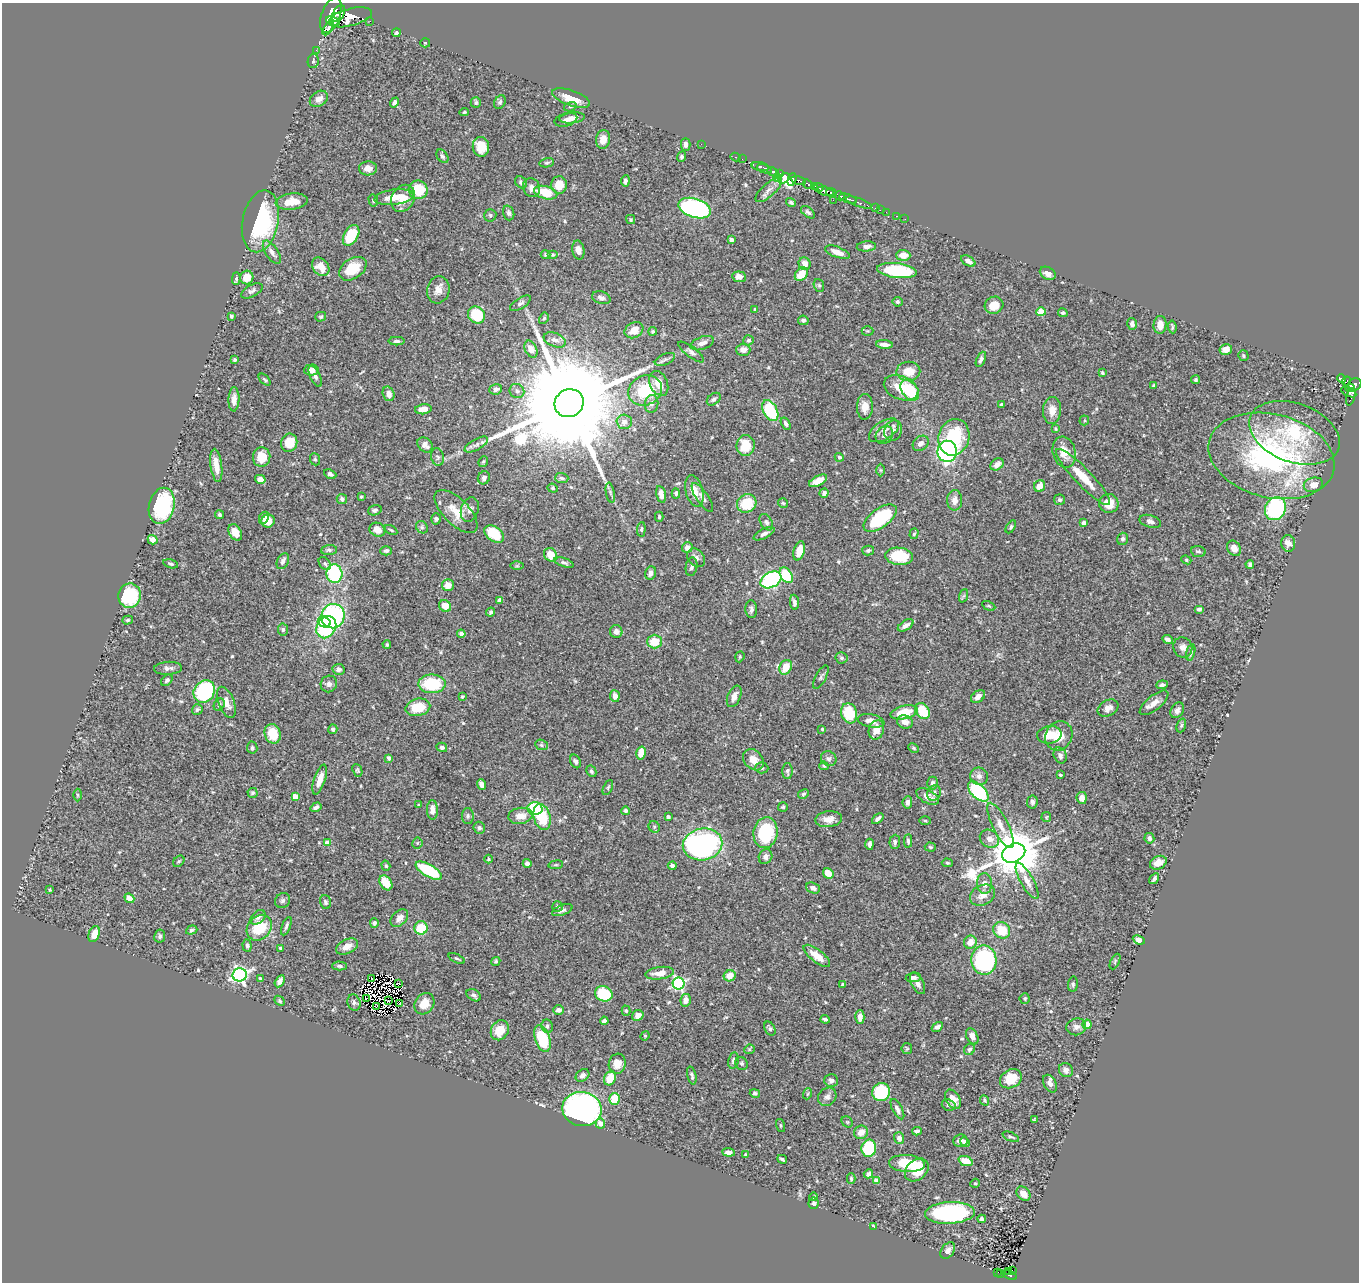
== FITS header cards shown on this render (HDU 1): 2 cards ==
NAXIS1  =                 1357
NAXIS2  =                 1280

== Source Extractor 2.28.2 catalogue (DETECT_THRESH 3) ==
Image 1357 x 1280 px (HDU 1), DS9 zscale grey, 1 PNG px = 1 image px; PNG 1361 x 1284 px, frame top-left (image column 1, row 1280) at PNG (2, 3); each listed source drawn as its Kron ellipse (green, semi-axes under 4 px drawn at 4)
Background 0.5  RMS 0.02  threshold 0.0613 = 3 sigma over >= 5 px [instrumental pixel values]
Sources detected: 560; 5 with non-positive FLUX_AUTO (blend fragments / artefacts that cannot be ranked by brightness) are neither listed nor drawn; of the other 555, the 500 brightest by FLUX_AUTO listed and drawn (55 fainter detections omitted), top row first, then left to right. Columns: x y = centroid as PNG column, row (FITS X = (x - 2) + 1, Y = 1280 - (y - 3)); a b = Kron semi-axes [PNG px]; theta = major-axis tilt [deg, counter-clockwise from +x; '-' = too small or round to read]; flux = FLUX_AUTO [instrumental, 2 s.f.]
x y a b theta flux
339 13 9 5 61 1300
331 15 19 9 71 4300
350 17 22 8 14 2800
333 21 7 4 -24 1000
370 21 2 2 - 4.5
328 28 7 3 57 450
396 33 4 4 - 2.1
425 43 5 4 - 1.6
316 50 2 2 - 6.8
313 61 7 5 79 2.4
571 98 20 7 -19 25
319 99 10 7 35 9.4
395 102 5 4 - 4.6
500 102 7 5 63 3
476 103 5 5 - 2.6
570 107 6 4 16 2.4
464 112 5 4 - 1.7
572 118 13 5 7 7.3
566 120 11 6 16 6.2
603 139 9 7 79 11
686 144 6 5 - 5.2
701 144 2 2 - 7.1
481 147 10 8 -83 21
442 156 7 5 -54 3.6
681 157 5 4 - 2.3
736 157 5 2 - 20
742 159 4 3 - 12
547 163 7 4 10 2.3
760 166 8 3 -11 300
368 168 9 7 3 11
764 169 8 4 -23 710
773 172 6 3 -26 390
780 173 3 2 - 80
777 177 2 2 - 9.7
784 178 6 4 33 250
792 179 6 4 73 230
799 180 7 3 -15 310
625 181 6 4 82 4.6
521 182 6 5 - 3.8
808 184 6 4 -35 250
559 185 9 8 - 23
814 186 4 4 - 130
532 188 10 8 -65 8.1
819 188 5 3 - 170
418 190 9 9 - 44
768 190 16 6 41 8.7
826 191 8 4 -16 1000
546 193 12 6 -16 36
831 193 5 2 - 220
840 196 5 3 - 330
394 197 20 7 7 21
403 198 14 11 59 21
848 199 9 3 -20 470
373 200 6 4 -77 2.4
833 200 2 2 - 6.6
292 202 16 8 7 18
791 202 5 3 - 2.6
859 203 13 3 -20 110
695 208 17 9 -17 260
875 208 2 2 - 12
880 210 2 2 - 5.5
808 212 8 4 -38 3.3
886 212 2 2 - 5.8
509 213 8 5 -71 3.5
490 215 6 6 - 2.5
896 216 3 3 - 11
905 219 2 2 - 3.2
631 220 4 4 - 1.8
260 221 31 18 79 140
351 235 11 7 61 51
731 240 4 4 - 4.6
866 246 10 5 4 6.8
578 250 10 6 -79 10
272 252 13 6 -56 7.5
837 252 13 5 -20 14
545 255 5 4 - 1.7
553 255 5 4 - 1.8
903 255 7 5 -2 15
968 261 8 4 -30 6.7
805 264 6 6 - 10
321 267 10 7 -52 12
353 269 15 10 33 36
897 271 20 7 -6 100
1048 273 8 6 -30 7.2
801 274 8 5 50 26
739 277 7 5 -7 8.9
247 278 7 6 - 20
236 279 6 4 89 2.5
819 285 6 5 - 2.2
438 290 14 11 76 12
252 291 12 6 28 4.3
601 298 9 6 -16 4.7
898 302 5 5 - 3
520 303 12 5 33 4.2
994 305 9 8 - 18
755 309 4 3 - 1.9
1041 312 4 4 - 37
1063 313 5 4 - 2.2
476 315 9 8 - 55
231 316 4 3 - 2.2
321 317 5 5 - 1.9
544 318 6 4 60 2.1
803 320 5 4 - 2.6
1132 324 6 5 - 5.3
1160 325 9 6 86 10
1172 327 6 3 -83 2
634 330 10 7 30 15
653 331 4 3 - 2.3
867 331 6 5 - 2
555 340 11 6 -21 9
748 340 5 5 - 2.9
397 341 8 4 0 3.6
702 343 12 6 20 7.5
884 345 8 4 -4 7.2
531 349 9 6 -65 14
1226 349 6 5 - 9.5
743 350 7 6 - 7.4
691 352 16 5 -37 5.4
1243 355 5 5 - 2.4
665 359 11 5 24 4
981 359 8 4 66 4.1
235 360 4 4 - 2.5
311 370 7 5 2 9.3
908 371 12 9 1 24
1102 373 4 3 - 2
315 376 11 5 -65 4.5
1342 379 5 3 - 86
265 380 7 3 -45 1.9
1195 380 4 3 - 2.2
1347 381 5 3 - 80
659 383 13 9 -66 17
1354 385 7 6 - 320
1154 386 3 3 - 1.9
901 388 18 11 -22 27
1350 388 5 3 - 110
496 389 6 5 - 6.3
645 390 17 14 27 59
910 390 11 7 -52 63
517 391 7 7 - 4.4
1349 392 8 4 -27 250
389 394 7 5 -73 8.8
1351 397 9 4 74 48
234 399 12 5 88 9.6
714 399 8 5 38 3.5
569 403 15 13 33 64000
652 404 9 7 84 5.4
1002 404 3 3 - 2.8
865 407 13 8 88 12
423 409 8 5 6 11
1052 410 13 9 87 14
770 411 11 7 -61 78
1084 420 5 5 - 1.9
624 422 7 7 - 9.2
786 424 6 4 -58 3.2
1055 429 4 3 - 1.8
884 430 17 9 33 11
893 431 10 8 68 7.2
1294 433 47 29 -20 93
884 435 9 8 - 5.5
954 437 18 15 75 87
289 443 9 8 - 30
921 443 9 6 40 5.1
425 445 8 6 -43 7.1
476 445 13 5 29 5.3
746 445 10 9 - 30
947 451 10 9 - 290
1064 452 16 11 -75 19
1271 456 64 42 -13 320
262 457 10 8 84 23
437 457 9 6 -75 3.6
839 457 5 4 - 2.6
315 459 6 5 - 2.3
483 461 6 4 67 2
997 464 7 5 36 9
216 465 17 5 -82 15
881 470 6 4 -89 1.9
330 474 6 4 -25 4.2
1083 477 38 8 -46 32
484 478 6 6 - 5.2
562 478 7 5 -4 3.2
260 479 5 4 - 12
818 481 10 5 27 13
1313 485 10 7 14 11
1040 486 6 5 - 14
553 488 5 4 - 2
694 491 16 8 -76 16
610 493 10 3 -79 2.4
676 493 5 4 - 2.5
824 493 5 4 - 4.4
661 494 8 4 -78 8.9
361 497 4 3 - 1.7
702 497 17 6 -55 6.8
342 499 5 5 - 3.6
955 500 10 7 89 11
1059 500 5 5 - 2.8
747 503 10 9 - 43
783 503 5 5 - 1.9
1109 504 9 9 - 24
162 506 18 12 77 130
470 509 12 8 72 7.8
1275 509 12 10 63 140
375 510 7 5 19 3.1
456 511 27 12 -45 27
220 515 4 4 - 2.4
659 517 5 3 - 2
264 518 6 4 65 10
880 518 19 9 36 90
436 519 5 5 - 2.8
268 521 7 6 - 11
1150 521 11 6 -17 5.7
766 522 9 5 -57 3.5
1083 523 4 3 - 5.2
422 527 6 5 - 2.8
1011 527 7 4 59 2.2
641 529 7 4 86 2.5
377 530 8 6 -26 12
391 530 7 3 -32 1.8
235 532 9 6 -57 14
494 534 11 7 -36 42
764 534 11 5 27 4.7
914 534 5 4 - 1.9
1123 539 6 5 - 4
153 540 5 4 - 8.1
1288 543 8 7 - 11
687 548 5 5 - 7.3
1234 548 8 6 -57 11
329 550 8 5 5 3.3
868 550 6 5 - 3.2
386 551 6 4 0 3.3
799 551 10 5 73 21
1198 551 7 5 -7 3
551 555 7 6 - 19
899 556 14 8 -6 50
696 558 10 7 -49 6.2
1186 560 5 4 - 2
283 561 8 5 64 5.6
564 563 10 4 -18 3.5
171 564 7 4 -13 2.2
325 564 7 5 -51 2.9
1250 564 4 4 - 3.1
517 566 6 4 1 1.6
691 567 9 5 79 4.3
650 573 7 5 70 6
334 574 9 8 - 110
786 575 9 5 -57 57
771 580 11 7 29 210
448 585 6 6 - 14
129 596 12 11 - 78
963 596 7 4 70 2.1
500 600 4 4 - 4.4
794 602 8 4 -86 4.5
445 606 6 5 - 17
989 606 7 4 -26 2
751 609 9 5 -85 4.3
1199 609 5 3 - 4.4
491 612 4 4 - 2.4
333 616 12 11 - 210
128 620 5 4 - 2.3
324 622 6 5 - 32
906 625 9 4 32 6.7
326 627 11 9 58 92
283 630 6 5 - 2.8
616 632 6 6 - 6
461 634 4 4 - 3.8
1168 639 5 4 - 4.3
654 641 7 7 - 27
387 644 4 3 - 1.7
1183 647 10 9 - 7.8
1191 652 8 4 76 2.4
740 657 6 4 70 1.9
841 658 6 5 - 3
786 667 8 6 61 24
168 668 14 6 3 6.7
339 669 6 5 - 4.4
821 677 13 5 62 3.5
167 680 7 4 45 2.9
329 684 8 8 - 5.7
432 684 13 9 1 68
1162 685 6 3 7 3.8
204 691 12 10 55 170
615 696 6 5 - 7.9
734 696 11 6 66 8.4
462 697 3 3 - 1.7
978 697 8 5 37 7.8
226 702 16 8 -68 12
1154 703 17 7 39 11
219 705 6 5 - 2.8
418 707 12 8 13 34
1108 708 11 7 30 8.2
197 710 5 5 - 3.1
1177 710 8 6 58 5.3
922 711 9 6 -54 38
904 712 14 6 12 31
849 713 10 8 -72 46
871 721 13 6 -11 10
905 722 8 6 -21 11
1181 725 7 4 71 2.4
333 729 5 4 - 2.1
822 729 4 4 - 1.8
876 730 10 7 72 16
273 734 10 8 -70 34
1049 735 12 8 8 21
1059 736 15 13 63 20
541 745 6 5 - 2.2
442 747 5 4 - 3.2
252 748 6 5 - 2.5
913 748 5 3 - 1.7
641 753 6 5 - 16
1060 755 8 6 -67 5.3
389 758 4 4 - 5.6
829 758 8 7 - 4
753 760 12 9 -48 15
575 761 7 5 -63 4.2
824 766 5 4 - 1.8
762 768 6 5 - 2.7
357 770 6 4 -68 2.2
591 771 6 4 -62 2.7
787 771 8 5 89 3.6
1060 775 3 2 - 1.6
979 776 9 8 - 6.5
320 780 15 5 72 15
933 783 6 5 - 3.9
481 785 5 4 - 8.6
608 787 8 4 64 2.6
978 791 13 7 -44 120
253 793 5 5 - 2.6
934 793 8 6 67 5.1
803 794 6 4 29 2.4
78 795 6 4 -90 1.8
295 797 4 4 - 23
928 797 12 6 -29 9.4
1082 798 6 5 - 8.7
907 802 6 5 - 5.3
1032 802 6 5 - 3.7
419 805 4 3 - 1.8
316 807 6 4 34 4.4
783 807 5 4 - 1.7
535 808 7 6 - 81
432 810 10 5 -89 8.7
626 811 4 4 - 3.4
468 816 8 6 -90 3
520 816 12 8 8 14
542 817 13 8 -74 58
668 817 3 3 - 2.7
1046 817 5 5 - 1.6
829 819 13 8 7 12
878 819 6 4 43 5
925 821 5 3 - 1.6
1000 825 25 7 -63 16
654 827 6 5 - 2.5
479 828 6 5 - 3.6
765 833 15 12 81 83
1149 838 5 5 - 3.9
989 839 10 8 -34 10
908 841 6 3 -88 2.7
895 842 7 5 86 3.2
327 843 4 4 - 16
417 843 5 5 - 1.8
703 844 20 16 11 370
870 844 5 4 - 4.1
930 847 5 4 - 1.8
1014 853 12 9 24 7900
765 857 8 6 61 5.4
488 859 4 4 - 1.8
179 861 6 4 43 2.1
527 863 4 4 - 4.9
947 863 5 4 - 1.9
1158 863 9 6 26 12
556 865 7 3 8 1.7
386 866 5 4 - 2.3
672 866 4 4 - 4.1
429 871 15 6 -30 72
828 873 6 5 - 17
1154 879 6 3 56 3.1
1027 881 20 6 -61 11
386 883 8 5 -57 23
984 884 10 7 -86 8.3
813 888 7 5 -22 4.9
50 890 4 4 - 1.7
983 895 13 10 26 14
129 898 5 4 - 12
283 901 8 7 - 3.8
325 902 7 5 -74 2.7
557 906 5 5 - 2.7
562 910 11 5 20 3.7
258 917 9 6 40 4.4
399 918 10 7 45 8.9
374 923 4 4 - 3.6
286 926 10 4 69 3.6
259 928 14 11 47 47
421 928 7 6 - 42
192 930 6 4 19 2.8
1002 930 9 7 -43 34
94 934 8 5 69 13
160 936 7 5 80 3
1139 940 6 4 -25 7
970 942 6 6 - 14
247 946 6 4 -85 2.7
347 947 12 7 26 10
280 948 3 3 - 2.2
817 956 16 6 -38 22
457 958 9 3 -24 2.3
984 960 14 12 -87 190
496 961 5 4 - 2.3
1115 961 8 3 64 1.8
340 966 7 4 -2 2.8
660 973 14 6 8 16
240 975 7 6 - 370
730 976 6 5 - 18
913 977 7 4 8 4.5
260 978 4 3 - 2.2
371 978 3 2 - 2
280 981 6 4 61 7.9
398 983 3 2 - 1.6
679 983 6 6 - 230
918 983 12 6 -63 7.1
843 984 4 3 - 2.2
1073 984 7 5 82 2.6
604 994 9 7 -22 78
474 995 8 5 -31 3.6
1025 998 5 5 - 2.6
366 999 3 2 - 1.8
686 1000 6 5 - 9.7
280 1001 6 4 -42 2.1
388 1001 4 2 - 1.9
354 1002 8 6 -72 3.8
400 1003 3 2 - 1.6
424 1004 11 9 54 20
376 1007 4 2 - 1.8
558 1010 5 5 - 7
626 1011 5 4 - 1.9
638 1015 6 5 - 10
860 1017 7 4 88 8.5
825 1019 4 3 - 3
604 1021 4 4 - 5
1087 1024 5 4 - 9.1
547 1026 7 5 -80 3.2
937 1027 6 4 33 4.3
1076 1027 10 8 17 5.9
770 1029 7 5 -61 3.7
500 1030 10 8 59 22
645 1036 5 4 - 1.6
972 1036 8 5 -64 8.2
542 1039 14 7 -70 63
907 1048 5 5 - 1.8
749 1049 5 4 - 1.8
969 1049 6 5 - 3.4
733 1061 8 5 78 4.4
741 1063 7 6 - 2.6
617 1064 10 8 80 13
1066 1070 7 6 - 5.7
582 1075 7 5 36 5.2
692 1076 9 4 -76 3.4
610 1078 7 5 61 27
1011 1079 11 9 30 32
831 1080 7 6 - 5.7
1050 1084 9 6 -61 7.7
881 1092 9 8 - 78
755 1093 5 4 - 2.8
807 1094 5 3 - 1.6
827 1097 10 8 44 6.5
614 1099 6 5 - 30
953 1099 10 6 -59 13
985 1100 5 4 - 1.9
949 1105 7 5 -17 2.9
582 1109 19 17 -11 470
897 1109 11 5 -62 6.6
1035 1120 4 3 - 1.6
847 1122 6 5 - 1.8
600 1123 5 4 - 11
780 1126 7 3 -71 1.6
917 1131 5 4 - 3.8
861 1132 7 6 - 12
1011 1137 9 4 -21 2.5
899 1138 6 5 - 7.6
960 1141 7 6 - 6.8
965 1142 5 4 - 4
869 1148 8 7 - 88
728 1152 6 4 -6 5.7
745 1155 3 3 - 1.7
782 1159 5 3 - 2.4
966 1161 7 5 -21 19
907 1163 18 8 -4 45
917 1170 13 9 42 29
868 1174 5 4 - 5.1
851 1178 5 4 - 2
876 1180 4 4 - 9.9
975 1183 5 4 - 1.7
1023 1194 8 6 -46 9.4
813 1197 4 3 - 1.7
814 1203 6 5 - 3.4
950 1213 25 11 3 170
982 1219 4 3 - 3.1
873 1226 3 2 - 1.8
948 1251 9 6 53 5.8
1012 1270 4 2 - 7.1
998 1272 2 2 - 2.7
1009 1272 3 2 - 13
1001 1273 3 2 - 4.5
1010 1275 7 4 -21 80
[55 fainter detections neither listed nor drawn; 5 non-positive-flux detections neither listed nor drawn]